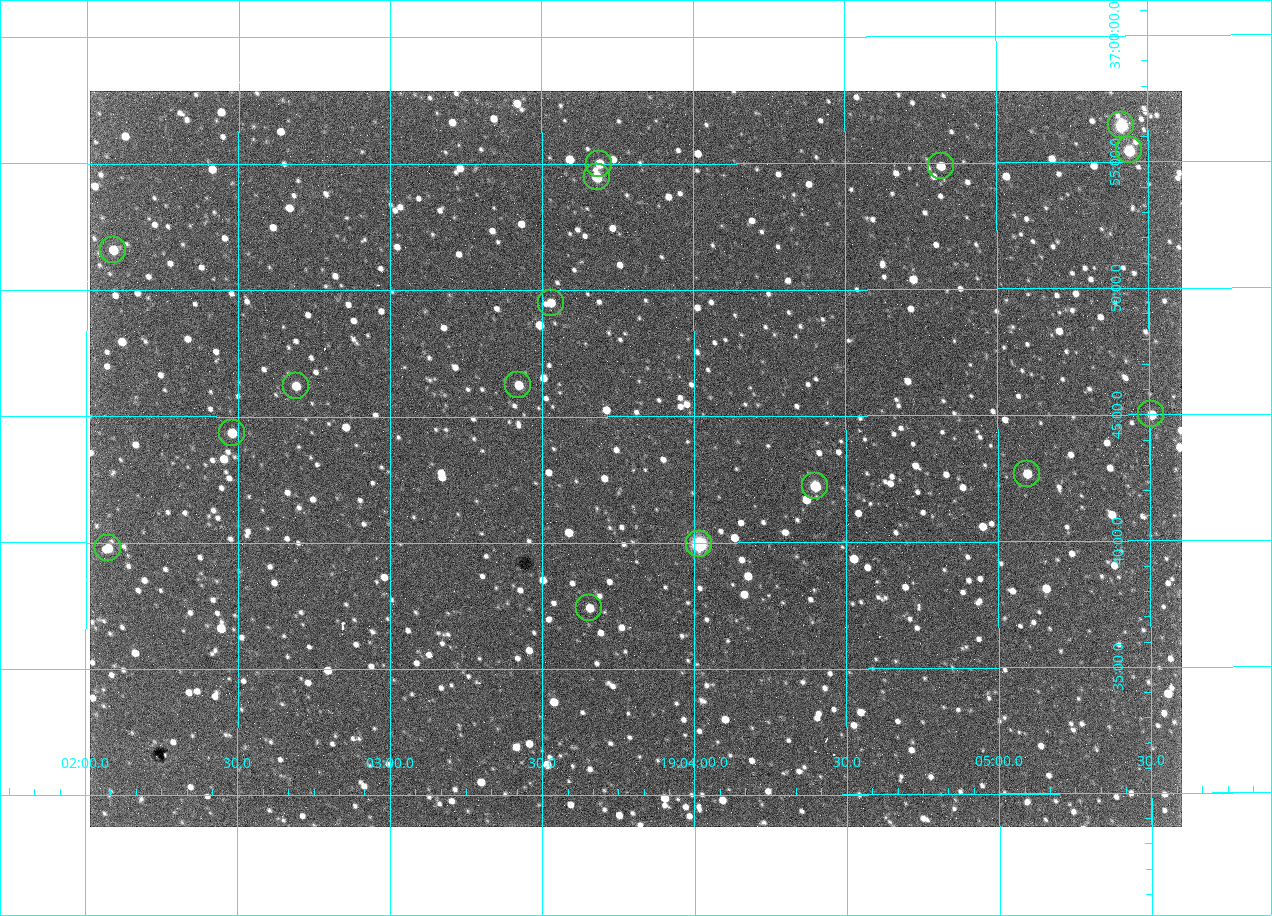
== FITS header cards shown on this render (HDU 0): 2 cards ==
NAXIS1  =                 1092 /fastest changing axis
NAXIS2  =                  736 /next to fastest changing axis

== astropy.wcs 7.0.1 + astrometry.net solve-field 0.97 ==
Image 1092 x 736 px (HDU 0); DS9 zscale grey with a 90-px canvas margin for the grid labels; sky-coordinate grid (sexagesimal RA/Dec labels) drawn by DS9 from the SOLVED WCS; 16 Tycho-2 reference stars matched to detected sources circled (green)
Header WCS: none
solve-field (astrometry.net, Tycho-2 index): SOLVED blind (the file carries no WCS)
Solved WCS: RA---TAN-SIP/DEC--TAN-SIP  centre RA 19:03:48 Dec +36:43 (285.95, +36.72 deg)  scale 2.37 arcsec/px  FOV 43.2' x 29.1'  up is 0 deg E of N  parity flipped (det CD > 0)
(file carries no celestial WCS; the grid is the blind solution)
Tycho-2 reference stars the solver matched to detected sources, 16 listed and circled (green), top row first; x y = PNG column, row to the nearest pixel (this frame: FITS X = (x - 90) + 1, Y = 736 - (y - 91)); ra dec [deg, ICRS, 3 dp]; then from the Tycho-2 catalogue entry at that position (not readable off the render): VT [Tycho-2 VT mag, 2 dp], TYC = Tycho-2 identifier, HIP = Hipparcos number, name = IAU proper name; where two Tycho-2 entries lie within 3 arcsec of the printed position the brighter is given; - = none
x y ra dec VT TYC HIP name
1121 125 286.353 +36.941 8.32 2652-644-1 93748 -
1129 150 286.360 +36.924 9.83 2652-14-1 - -
599 164 285.922 +36.917 10.48 2652-1249-1 - -
941 166 286.204 +36.915 10.94 2652-350-1 - -
597 177 285.920 +36.908 9.57 2652-218-1 - -
113 250 285.522 +36.860 10.88 2651-1921-1 - -
551 303 285.882 +36.825 10.95 2652-329-1 - -
518 385 285.856 +36.771 11.11 2652-1253-1 - -
296 386 285.672 +36.770 11.14 2651-2527-1 - -
1151 414 286.377 +36.750 10.72 2652-110-1 - -
232 433 285.620 +36.739 11.03 2651-1906-1 - -
1027 474 286.274 +36.711 10.88 2652-1070-1 - -
815 486 286.100 +36.704 10.14 2652-1649-1 - -
699 544 286.004 +36.666 8.52 2652-1368-1 - -
108 548 285.518 +36.663 10.71 2651-2245-1 - -
589 608 285.914 +36.624 11.11 2652-845-1 - -